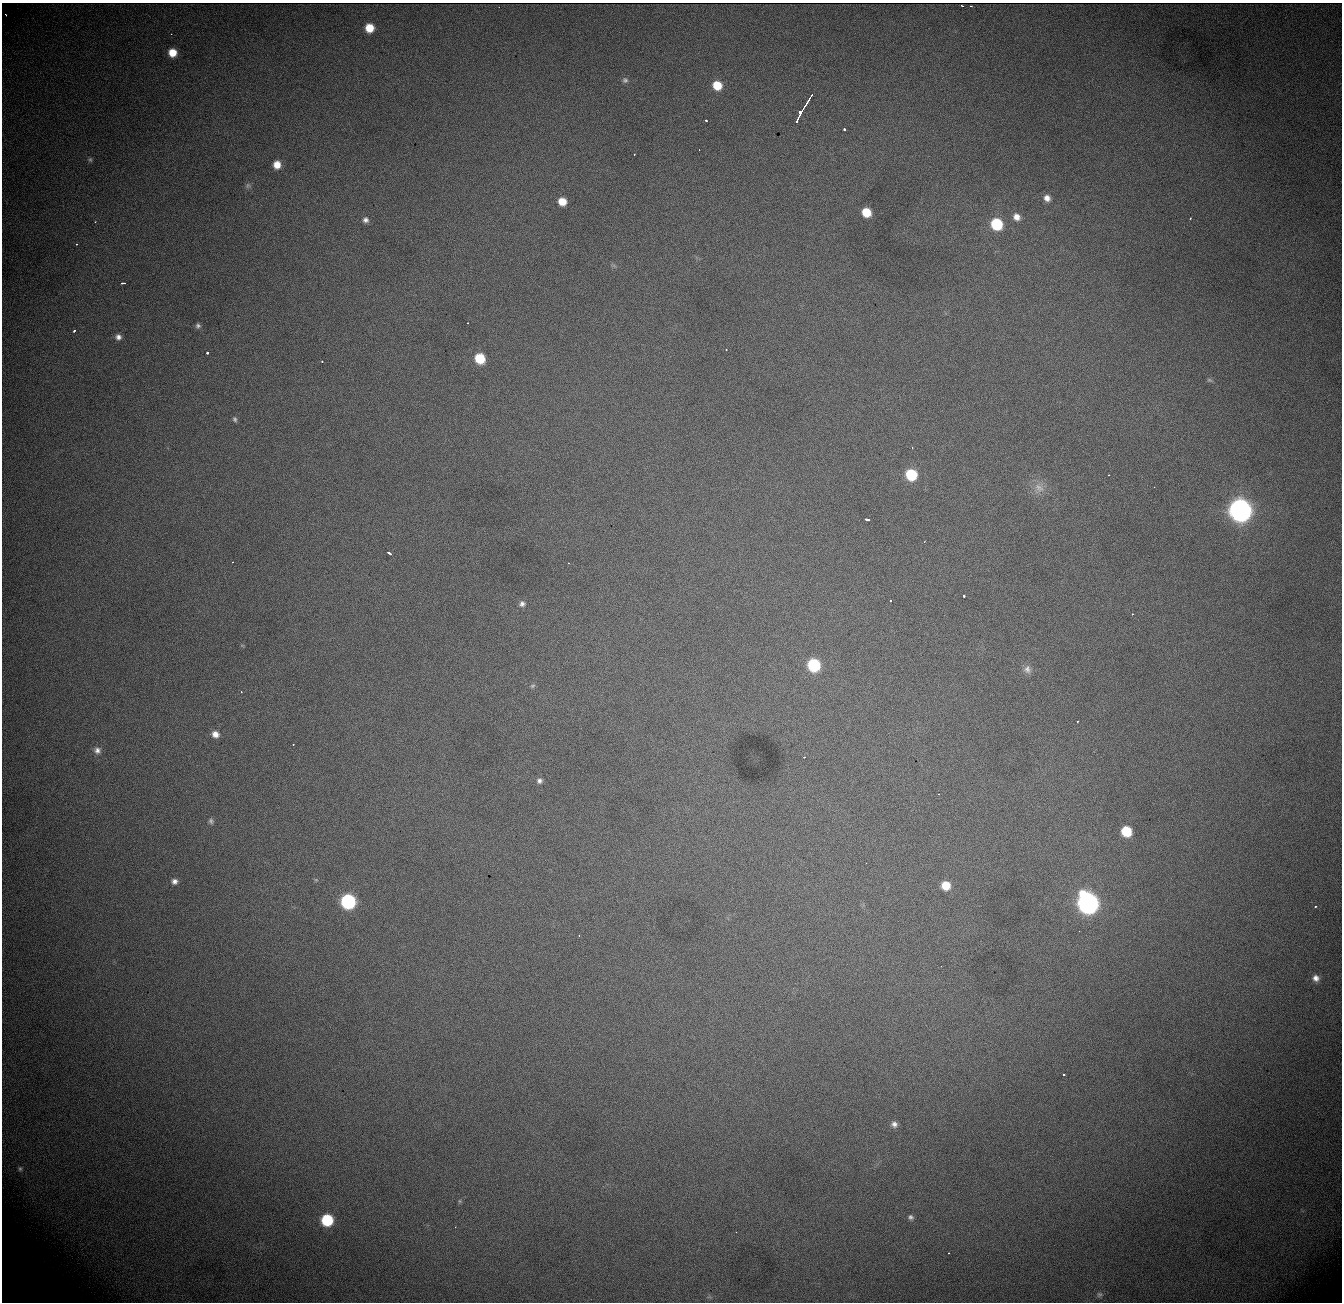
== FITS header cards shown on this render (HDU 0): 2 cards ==
NAXIS1  = 1340
NAXIS2  = 1300

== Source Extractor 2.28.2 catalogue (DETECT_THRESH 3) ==
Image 1340 x 1300 px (HDU 0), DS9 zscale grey, 1 PNG px = 1 image px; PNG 1344 x 1304 px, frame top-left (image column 1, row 1300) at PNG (2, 3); no overlay
Background 1010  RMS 12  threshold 36.8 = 3 sigma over >= 5 px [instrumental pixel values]
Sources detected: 81; all 81 listed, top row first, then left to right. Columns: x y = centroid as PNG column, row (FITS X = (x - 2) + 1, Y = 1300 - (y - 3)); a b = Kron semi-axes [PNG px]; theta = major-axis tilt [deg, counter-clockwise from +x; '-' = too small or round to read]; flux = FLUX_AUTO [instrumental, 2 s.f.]
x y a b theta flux
962 6 3 2 - 1600
971 6 3 2 - 1100
6 15 3 2 - 550
369 28 7 7 - 17000
172 53 7 7 - 15000
625 80 8 7 - 2400
717 85 8 7 - 20000
811 96 6 2 59 4100
807 102 6 3 59 4300
804 107 5 2 - 5000
800 112 8 3 66 10000
706 121 3 2 - 6900
797 122 4 3 - 7900
844 129 3 3 - 3000
634 155 3 2 - 1400
90 160 7 5 76 1500
277 165 8 8 - 10000
248 186 8 7 - 2400
1047 198 8 7 - 5700
562 201 7 7 - 13000
866 212 7 7 - 20000
1017 217 8 7 - 6400
1190 218 3 2 - 840
366 220 8 7 - 3200
95 222 2 2 - 690
997 224 8 8 - 58000
76 244 2 2 - 710
123 283 4 3 - 2000
467 323 3 2 - 1100
198 326 6 5 - 2200
74 331 3 2 - 3000
118 337 7 7 - 3800
726 349 3 2 - 820
207 353 3 3 - 3900
480 358 8 7 - 32000
322 361 3 2 - 1100
1209 380 8 5 -26 1400
235 419 6 5 - 1700
912 447 3 2 - 1000
911 475 8 8 - 48000
1108 475 2 2 - 490
1039 488 17 11 -39 9200
1240 510 10 9 - 930000
867 519 5 3 - 2200
389 553 4 3 - 3000
232 562 3 2 - 3600
568 563 2 2 - 640
964 596 3 3 - 2300
891 601 3 2 - 1200
522 604 9 8 - 3300
1132 614 3 2 - 940
814 665 8 8 - 75000
1027 669 11 10 - 5000
533 686 7 5 4 1500
241 692 3 3 - 560
1077 722 3 3 - 1200
215 734 8 7 - 6100
293 744 3 2 - 1200
97 750 9 8 - 4000
805 757 3 2 - 2300
539 781 7 6 - 2800
938 794 2 2 - 650
211 821 6 5 - 1900
1126 831 8 7 - 33000
316 880 6 3 -18 970
175 881 8 7 - 3800
946 885 8 7 - 18000
348 901 8 8 - 150000
1088 903 10 9 - 680000
1315 906 3 3 - 1200
579 935 4 3 - 650
1316 978 8 7 - 5100
1064 1074 3 3 - 1700
894 1124 8 8 - 4000
20 1169 6 5 - 1300
460 1201 6 4 -90 1100
911 1217 6 6 - 2200
327 1220 8 8 - 60000
455 1227 2 2 - 580
948 1253 3 2 - 740
1099 1294 7 7 - 2000